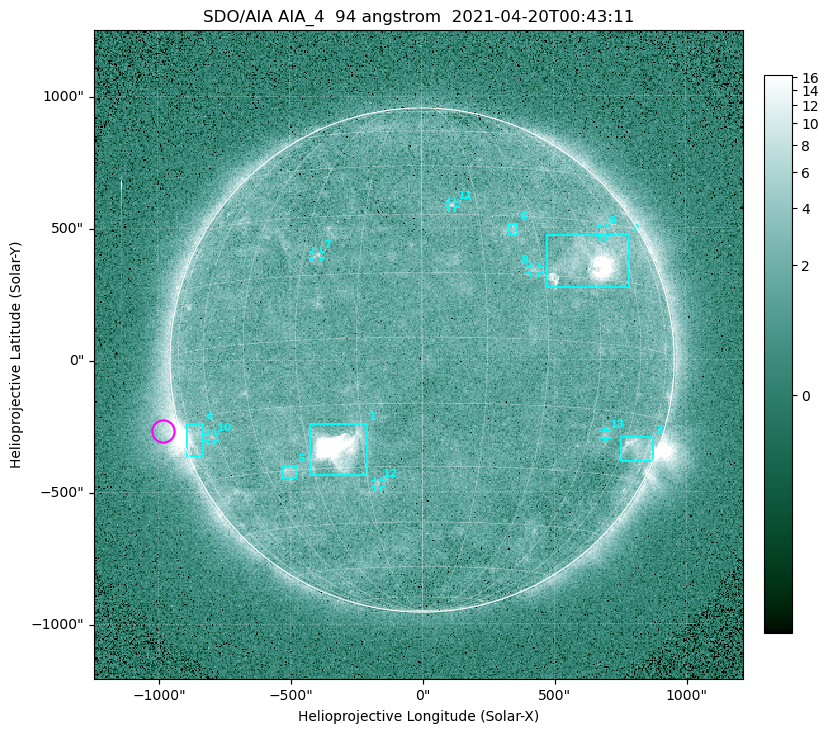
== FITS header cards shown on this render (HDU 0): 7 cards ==
TELESCOP= 'SDO/AIA '
INSTRUME= 'AIA_4   '
WAVELNTH=                   94
WAVEUNIT= 'angstrom'
DATE-OBS= '2021-04-20T00:43:11.12'
CTYPE1  = 'HPLN-TAN'
CTYPE2  = 'HPLT-TAN'

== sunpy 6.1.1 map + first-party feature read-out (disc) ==
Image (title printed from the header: SDO/AIA AIA_4  94 angstrom  2021-04-20T00:43:11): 512 x 512 px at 4.8 arcsec/px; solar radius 955 arcsec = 199 px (full disc in frame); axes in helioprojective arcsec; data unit not stated in the header (colour bar unlabelled)
Orientation: roll -0.138 deg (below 1 deg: not rotated)
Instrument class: DISC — disc imager (sunpy class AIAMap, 94 A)
Bright regions (active regions / flare kernels): reference = the median radial profile (limb darkening/brightening removed); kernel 5 px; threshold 5 sigma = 2.35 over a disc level ~1.71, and >= 1.15x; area >= 9 px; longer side >= 5 px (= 24 arcsec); searched inside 0.97 R_sun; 13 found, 13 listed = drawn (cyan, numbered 1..; 7 of them under ~33 arcsec drawn as corner ticks so the feature stays visible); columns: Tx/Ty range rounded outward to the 10 arcsec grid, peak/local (2 s.f.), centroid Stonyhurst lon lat
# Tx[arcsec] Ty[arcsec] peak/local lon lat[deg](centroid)
1 -430..-210 -440..-240 276 -22 -25
2 470..790 270..470 25 +46 +19
3 750..880 -390..-290 5 +67 -22
4 -900..-830 -360..-240 7.5 -72 -19
5 -530..-480 -450..-400 3.4 -38 -30
6 330..370 470..520 2.9 +24 +26
7 -410..-380 390..410 3 -26 +20
8 410..450 330..360 2.9 +28 +16
9 670..700 460..500 2.8 +54 +27
10 -810..-780 -300..-280 2.7 -62 -20
11 100..130 580..600 3 +8 +33
12 -180..-160 -480..-450 2.9 -12 -34
13 680..700 -300..-270 2.8 +51 -21
Off-limb structures (1.02-1.3 R_sun): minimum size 50 px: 7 found; the strongest spans PA ~85..115 deg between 1.02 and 1.2 R_sun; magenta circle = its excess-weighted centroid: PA ~105 deg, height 1.06 R_sun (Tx ~-980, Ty ~-270 arcsec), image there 4.6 x the reference